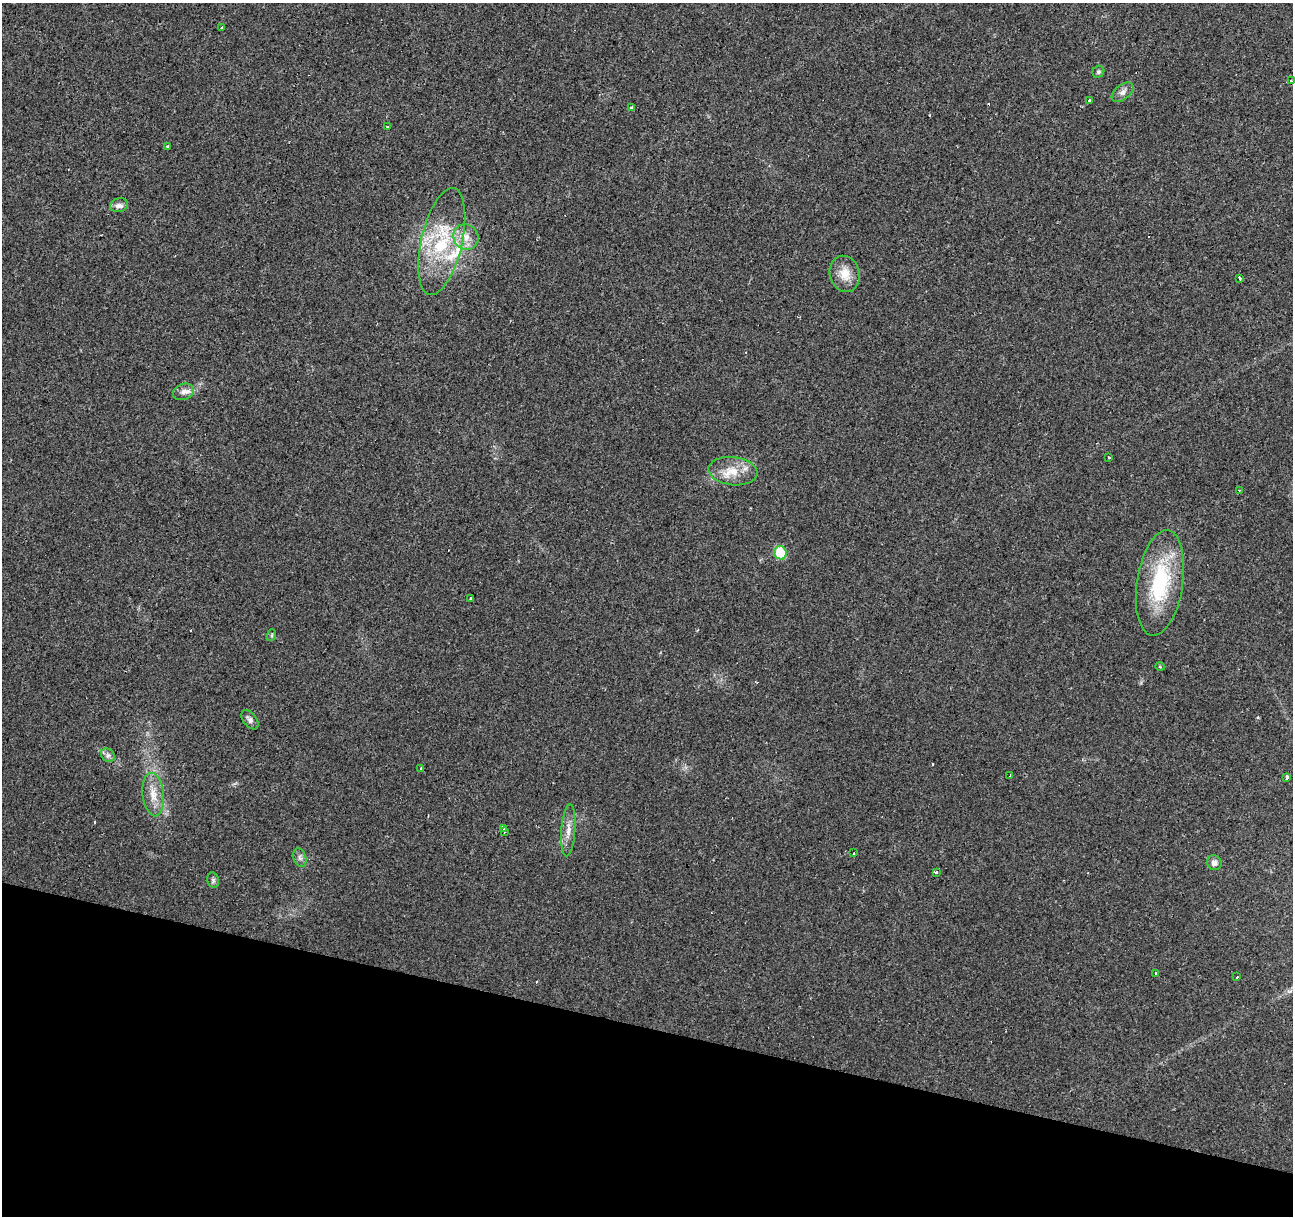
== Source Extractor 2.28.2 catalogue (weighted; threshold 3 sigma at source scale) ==
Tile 15 of 4 x 4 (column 3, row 4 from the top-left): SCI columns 2585-3875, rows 218-1431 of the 5172 x 5351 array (HDU 1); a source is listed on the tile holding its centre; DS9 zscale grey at full resolution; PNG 1295 x 1218 px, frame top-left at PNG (2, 3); each listed source drawn as its Kron ellipse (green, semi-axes under 4 px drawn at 4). Shown black and unused: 16% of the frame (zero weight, under 2 of 3 exposures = <1% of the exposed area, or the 3 px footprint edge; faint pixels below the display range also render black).
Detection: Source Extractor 2.28.2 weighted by HDU 2 'WHT'; one run over the whole footprint, this tile lists its part. Background 0.0242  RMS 0.004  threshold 0.0181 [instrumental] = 3 sigma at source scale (4.5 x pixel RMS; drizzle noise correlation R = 1.50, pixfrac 1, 0.0396/0.0396 arcsec/px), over >= 5 px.
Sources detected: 47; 7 cosmic-ray / hot-pixel residue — neither listed nor drawn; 2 inside a brighter listed object's ellipse — not listed separately; the other 38 listed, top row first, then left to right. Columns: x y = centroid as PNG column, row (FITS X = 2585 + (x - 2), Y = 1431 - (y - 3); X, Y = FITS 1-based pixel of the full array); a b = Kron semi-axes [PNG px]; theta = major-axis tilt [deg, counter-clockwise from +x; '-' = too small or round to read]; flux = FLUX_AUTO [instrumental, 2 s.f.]
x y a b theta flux
222 27 3 3 - 1.3
1098 72 6 5 - 0.75
1292 81 4 2 - 0.65
1123 92 12 7 38 1.9
1089 100 3 3 - 6.1
631 107 3 3 - 0.59
388 126 3 3 - 1.1
168 146 4 3 - 0.87
119 205 9 7 15 2.1
466 237 13 12 - 4.9
442 241 55 20 77 29
845 274 18 15 -76 6.3
1239 279 4 3 - 0.85
183 392 11 8 20 2.2
1108 457 3 3 - 2.9
733 471 24 14 -6 8.1
1239 490 3 2 - 0.55
780 553 6 6 - 17
1160 583 53 23 81 34
470 599 3 3 - 6.7
272 635 6 4 72 0.52
1160 667 5 3 - 0.37
250 720 11 6 -52 1.6
108 755 7 6 - 1.2
420 768 3 3 - 5.5
1010 776 3 3 - 1.1
1286 777 4 3 - 7.2
153 795 22 10 -83 6
503 828 3 3 - 5.7
568 830 26 7 86 4
504 832 3 3 - 2.6
854 853 3 2 - 0.79
300 858 10 6 -71 1.4
1214 863 8 7 - 1.7
936 872 4 3 - 2.4
213 880 8 5 -77 0.9
1155 973 4 3 - 0.33
1237 977 3 2 - 0.65
Isophote crosses this tile's border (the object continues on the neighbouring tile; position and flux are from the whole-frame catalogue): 1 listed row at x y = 1292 81